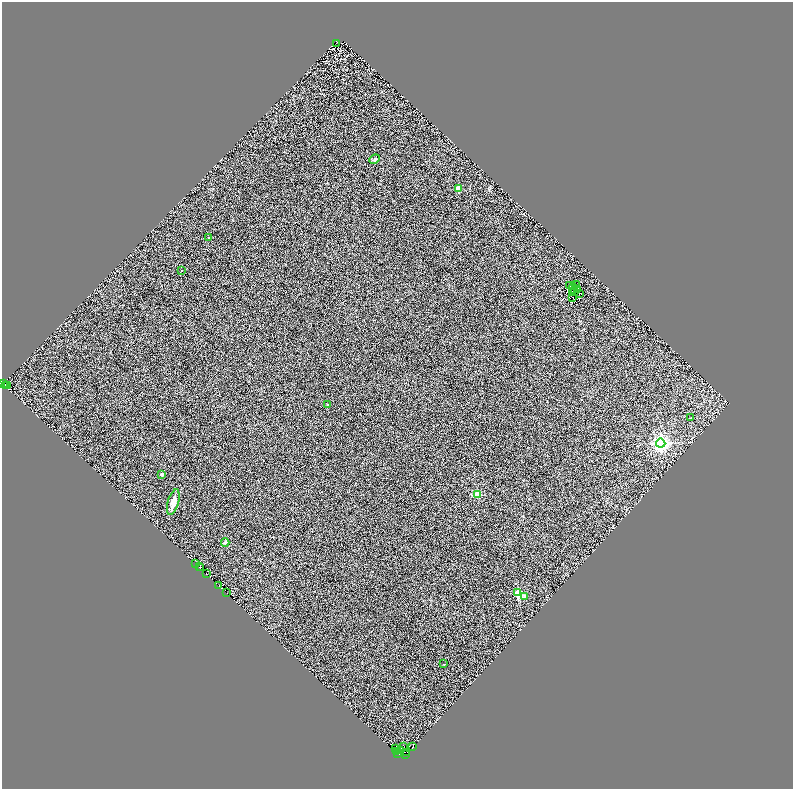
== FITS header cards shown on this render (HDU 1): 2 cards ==
NAXIS1  =                 1581
NAXIS2  =                 1574

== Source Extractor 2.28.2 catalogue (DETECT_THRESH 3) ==
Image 1581 x 1574 px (HDU 1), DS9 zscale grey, zoomed out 1/2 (1 PNG px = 2 x 2 image px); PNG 795 x 791 px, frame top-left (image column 1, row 1573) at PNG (2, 2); each listed source drawn as its Kron ellipse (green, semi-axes under 4 px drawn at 4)
Background 0.833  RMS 0.76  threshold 2.29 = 3 sigma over >= 5 px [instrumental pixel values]
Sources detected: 76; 36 cannot appear on this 1/2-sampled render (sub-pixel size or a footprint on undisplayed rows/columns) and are neither listed nor drawn; the other 40 listed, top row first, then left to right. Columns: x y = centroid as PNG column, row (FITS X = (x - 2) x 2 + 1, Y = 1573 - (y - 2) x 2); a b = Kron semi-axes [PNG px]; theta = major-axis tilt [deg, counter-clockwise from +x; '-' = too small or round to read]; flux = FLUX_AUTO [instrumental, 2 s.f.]
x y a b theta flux
336 43 2 1 - 110
375 159 5 4 - 270
458 188 3 2 - 3300
208 237 2 2 - 120
181 270 2 2 - 120
577 284 2 1 - 140
570 285 3 2 - 83
573 288 5 2 - 31
578 289 2 1 - 23
575 291 2 1 - 25
573 292 2 1 - 130
580 293 3 1 - 6.1
573 297 3 1 - 37
3 383 2 1 - 900
5 385 2 1 - 180
7 385 2 1 - 110
328 404 2 2 - 110
691 417 3 3 - 91
661 443 4 4 - 61000
162 474 4 4 - 280
477 494 3 3 - 5100
173 502 13 5 74 1400
225 542 4 3 - 270
195 563 2 1 - 110
199 566 3 1 - 490
201 567 2 1 - 190
207 573 3 2 - 190
219 585 3 1 - 260
226 592 2 1 - 110
518 592 3 3 - 7600
525 596 2 2 - 1200
444 663 2 2 - 65
403 746 2 2 - 50
413 746 3 1 - 2100
396 748 2 1 - 340
400 750 2 2 - 700
397 751 2 1 - 1400
406 752 3 1 - 480
398 753 2 1 - 550
405 754 2 1 - 900
At the frame edge (FLAGS 8, measured only in part): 1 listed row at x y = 3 383
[36 sub-pixel or undisplayed-footprint detections neither listed nor drawn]